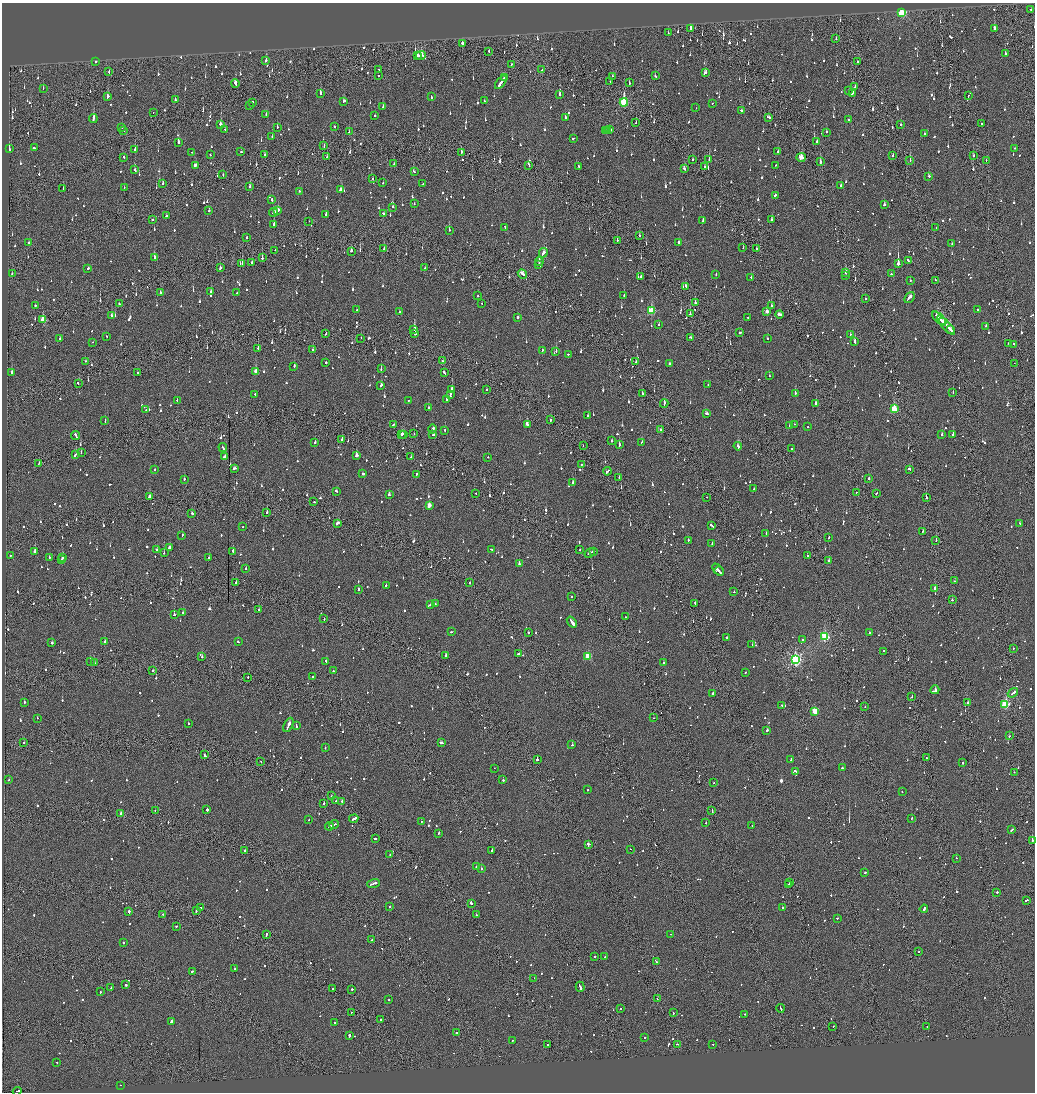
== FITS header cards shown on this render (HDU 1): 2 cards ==
NAXIS1  =                 2065
NAXIS2  =                 2180

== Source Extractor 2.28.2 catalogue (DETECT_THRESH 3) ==
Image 2065 x 2180 px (HDU 1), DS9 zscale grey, zoomed out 1/2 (1 PNG px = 2 x 2 image px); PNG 1037 x 1094 px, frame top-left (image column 1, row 2179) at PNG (2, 3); each listed source drawn as its Kron ellipse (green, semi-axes under 4 px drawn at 4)
Background -0.11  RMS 0.066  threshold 0.199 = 3 sigma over >= 5 px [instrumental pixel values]
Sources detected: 1717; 85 cannot appear on this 1/2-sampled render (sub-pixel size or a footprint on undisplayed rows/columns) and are neither listed nor drawn; of the other 1632, the 500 brightest by FLUX_AUTO listed and drawn (1132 fainter detections omitted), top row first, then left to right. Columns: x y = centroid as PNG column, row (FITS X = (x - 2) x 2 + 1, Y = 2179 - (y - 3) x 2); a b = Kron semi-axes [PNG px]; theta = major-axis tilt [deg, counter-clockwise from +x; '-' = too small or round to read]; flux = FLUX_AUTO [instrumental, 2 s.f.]
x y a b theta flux
1031 9 2 2 - 92
902 12 3 3 - 1500
994 28 3 2 - 300
690 29 3 2 - 350
668 33 2 2 - 97
836 39 2 1 - 100
462 43 2 2 - 91
489 51 3 1 - 65
1005 54 2 2 - 69
417 55 4 2 - 180
421 56 5 3 - 230
266 60 2 2 - 220
96 62 2 2 - 320
857 62 2 2 - 130
511 64 2 2 - 100
378 69 2 1 - 87
542 70 2 1 - 170
109 72 3 1 - 150
705 73 3 2 - 110
379 76 2 2 - 86
612 76 2 1 - 110
655 76 2 2 - 94
505 77 4 2 - 180
501 82 8 2 53 420
610 82 2 1 - 65
235 83 4 2 - 230
629 83 2 2 - 77
855 87 2 2 - 130
43 88 2 2 - 73
848 91 2 2 - 79
320 93 3 2 - 110
852 93 2 2 - 280
560 94 3 2 - 340
968 96 3 1 - 140
108 97 4 2 - 210
431 97 3 2 - 68
175 100 2 2 - 150
344 101 3 2 - 75
484 101 2 2 - 72
253 102 2 2 - 180
624 102 4 3 - 1100
712 104 2 2 - 130
249 105 2 2 - 67
383 106 2 2 - 310
696 108 2 1 - 260
742 111 3 2 - 190
153 112 2 1 - 130
266 114 2 1 - 120
375 116 2 2 - 140
769 117 3 2 - 110
565 118 2 2 - 220
93 119 4 2 - 520
849 120 2 2 - 85
636 123 2 1 - 65
901 124 3 1 - 87
981 124 2 2 - 150
220 125 3 2 - 230
334 126 2 2 - 100
122 127 2 2 - 170
277 127 3 2 - 66
124 130 2 2 - 82
225 130 2 2 - 68
607 130 2 1 - 99
609 130 3 2 - 110
605 131 3 2 - 110
349 132 2 2 - 140
826 132 2 2 - 140
924 134 2 2 - 77
272 137 2 1 - 120
573 138 3 2 - 290
178 142 3 2 - 170
817 142 2 2 - 180
324 146 2 1 - 81
34 148 3 2 - 310
1014 148 2 2 - 95
9 149 3 2 - 280
135 149 2 2 - 120
192 152 2 2 - 78
241 152 2 2 - 72
461 152 4 1 - 120
778 152 2 2 - 170
210 155 2 2 - 100
265 155 2 2 - 72
893 156 3 1 - 83
973 156 2 2 - 68
124 157 3 2 - 68
327 157 3 1 - 190
801 157 5 3 - 240
693 159 2 1 - 75
709 159 3 2 - 170
910 160 3 2 - 220
986 160 2 1 - 79
820 162 2 2 - 240
394 164 2 1 - 85
195 165 3 2 - 130
775 165 2 2 - 72
529 166 3 1 - 340
578 166 2 2 - 110
705 167 2 2 - 97
684 169 3 2 - 71
135 170 2 2 - 88
414 171 3 2 - 120
223 175 2 1 - 64
928 176 3 2 - 72
372 179 2 2 - 69
383 183 2 2 - 220
163 184 2 2 - 120
423 184 2 2 - 110
250 186 3 2 - 83
841 186 2 2 - 160
63 188 2 1 - 76
124 188 2 2 - 79
341 190 3 3 - 230
299 191 2 2 - 87
775 195 2 2 - 84
272 200 2 2 - 210
414 204 2 2 - 110
884 205 3 2 - 81
393 207 2 2 - 260
209 210 2 2 - 100
278 210 3 2 - 350
274 212 4 2 - 140
383 213 2 2 - 86
325 214 3 2 - 130
166 216 2 2 - 120
152 220 2 2 - 77
771 220 3 2 - 170
309 221 2 2 - 71
703 221 3 2 - 74
274 224 3 2 - 160
505 227 3 2 - 90
936 228 2 2 - 97
449 230 2 2 - 82
639 235 2 2 - 73
246 238 2 2 - 110
617 240 2 2 - 76
29 242 2 2 - 72
679 242 2 2 - 120
952 244 2 2 - 83
743 248 2 1 - 72
384 249 2 2 - 97
756 249 2 1 - 200
275 250 2 1 - 110
351 251 3 2 - 81
543 253 5 2 - 150
154 257 3 2 - 150
262 258 2 2 - 97
908 260 3 2 - 240
539 261 4 2 - 190
252 262 2 2 - 96
242 263 2 1 - 100
898 264 3 2 - 2300
539 265 2 2 - 400
88 268 2 2 - 160
220 268 2 2 - 390
425 268 2 2 - 110
12 273 2 2 - 78
845 273 3 2 - 100
522 274 5 2 - 360
891 274 2 2 - 200
716 275 2 2 - 82
846 276 2 2 - 77
641 277 2 2 - 67
751 278 2 2 - 75
936 280 3 2 - 81
910 281 2 2 - 65
686 286 3 2 - 290
211 292 2 2 - 280
160 293 2 2 - 72
237 293 2 2 - 92
624 295 2 2 - 94
478 296 2 2 - 71
909 297 6 2 50 200
865 299 2 2 - 93
481 303 2 1 - 75
695 303 2 2 - 220
119 304 2 2 - 110
35 305 2 2 - 160
771 306 2 2 - 190
357 310 2 2 - 180
978 310 2 2 - 70
651 311 4 3 - 730
767 311 3 2 - 93
399 312 2 2 - 83
690 314 2 2 - 130
780 314 4 2 - 180
111 316 2 2 - 160
518 317 2 2 - 310
748 317 2 1 - 100
939 319 9 2 -46 450
43 320 3 3 - 340
942 321 3 1 - 190
659 324 2 2 - 79
946 325 12 2 -49 550
986 326 2 2 - 94
414 329 3 2 - 520
950 329 3 2 - 250
740 332 3 2 - 170
326 334 3 1 - 80
415 334 2 2 - 270
850 334 2 2 - 70
106 336 2 2 - 160
691 337 3 2 - 120
361 338 2 1 - 110
767 338 2 2 - 96
60 339 2 2 - 98
93 342 2 2 - 71
855 342 4 2 - 400
1009 343 2 2 - 150
1013 344 2 1 - 85
258 348 2 1 - 100
313 350 2 2 - 94
542 351 3 2 - 100
556 351 2 2 - 300
568 354 2 2 - 74
86 361 2 2 - 80
442 361 2 1 - 67
326 362 2 2 - 160
636 362 2 1 - 79
669 363 2 2 - 66
1014 363 2 1 - 150
294 366 3 2 - 130
381 369 3 2 - 79
256 371 3 2 - 180
12 373 3 2 - 220
137 373 2 1 - 68
444 373 4 2 - 230
769 376 2 2 - 90
78 383 2 2 - 92
381 385 3 2 - 140
708 385 2 2 - 85
452 389 2 2 - 340
486 389 2 2 - 65
642 393 2 2 - 86
795 393 2 2 - 410
953 393 2 1 - 120
255 394 2 2 - 100
450 394 3 2 - 330
447 399 3 2 - 100
177 400 2 2 - 68
409 400 2 2 - 76
664 403 4 2 - 320
816 403 2 2 - 100
428 407 2 2 - 74
894 409 4 3 - 550
146 410 2 1 - 180
706 413 3 2 - 99
588 415 2 2 - 78
550 420 2 2 - 220
105 421 3 2 - 110
527 424 3 2 - 320
794 424 2 2 - 190
393 425 3 2 - 110
789 425 2 2 - 97
808 427 2 2 - 110
432 429 4 2 - 240
445 430 2 2 - 98
661 430 3 2 - 73
402 434 2 2 - 110
404 434 2 2 - 140
414 434 2 1 - 69
942 434 2 2 - 100
76 435 4 2 - 140
433 435 3 2 - 92
953 435 2 2 - 240
342 440 3 2 - 550
612 441 2 2 - 290
642 442 3 2 - 130
315 443 2 2 - 230
619 444 3 2 - 200
583 445 2 1 - 150
738 446 4 2 - 320
223 447 4 2 - 150
792 448 2 1 - 200
81 453 2 1 - 93
75 455 3 2 - 150
225 456 3 2 - 410
356 456 3 2 - 460
411 457 2 2 - 120
488 457 2 1 - 77
39 463 3 1 - 100
581 464 2 2 - 89
234 468 3 2 - 120
909 469 2 2 - 87
155 470 2 2 - 100
607 471 4 2 - 170
363 474 2 2 - 570
416 474 3 2 - 220
619 477 3 2 - 89
869 478 2 1 - 260
184 479 2 2 - 110
572 483 2 2 - 250
754 489 2 2 - 100
336 491 3 2 - 97
856 492 2 2 - 100
476 493 2 2 - 65
876 493 2 2 - 66
389 495 3 2 - 120
149 497 3 2 - 230
707 497 2 1 - 170
926 497 2 2 - 230
314 502 2 1 - 75
429 505 3 3 - 180
267 512 2 2 - 230
192 513 2 2 - 84
337 523 3 2 - 200
1020 523 2 2 - 75
712 525 4 2 - 110
243 527 2 2 - 140
923 531 2 2 - 120
766 533 2 2 - 69
182 535 2 2 - 89
829 537 3 2 - 120
688 540 2 2 - 120
936 540 2 1 - 220
712 544 2 2 - 180
169 547 3 2 - 180
157 549 2 2 - 200
491 549 3 2 - 71
580 550 2 1 - 91
35 551 2 2 - 360
594 551 2 2 - 67
233 552 4 2 - 200
164 553 2 2 - 100
590 553 5 2 - 200
10 556 2 1 - 140
807 556 2 2 - 78
49 557 2 2 - 110
63 557 2 2 - 300
209 558 2 2 - 110
62 559 2 2 - 110
829 560 3 2 - 91
519 564 2 2 - 230
246 568 2 2 - 160
718 570 7 2 -48 430
719 571 5 2 - 370
954 581 2 1 - 150
236 583 2 2 - 310
470 583 2 1 - 140
386 585 2 2 - 120
935 588 2 2 - 400
358 589 2 2 - 80
734 592 2 2 - 140
571 596 2 2 - 120
952 600 2 2 - 80
695 603 3 2 - 120
430 604 3 2 - 74
435 604 2 2 - 71
259 609 2 2 - 64
183 613 2 2 - 76
174 615 2 2 - 120
626 617 2 2 - 600
324 618 2 1 - 150
572 622 6 2 -52 1200
451 632 3 2 - 94
528 633 2 2 - 72
869 633 2 2 - 180
727 637 2 2 - 67
825 637 3 3 - 1200
802 640 2 2 - 240
105 641 2 2 - 200
238 642 2 2 - 64
52 643 2 2 - 110
752 645 2 2 - 73
1013 648 2 2 - 74
884 651 2 2 - 160
518 654 3 2 - 110
446 655 3 2 - 230
588 656 3 3 - 460
202 657 2 2 - 100
795 659 4 3 - 2900
90 661 2 1 - 270
326 661 3 2 - 210
94 663 2 2 - 76
664 663 2 2 - 83
153 671 2 2 - 72
333 671 2 2 - 71
745 673 2 2 - 86
313 676 2 2 - 73
248 677 2 2 - 130
935 690 4 2 - 430
713 693 2 2 - 440
1013 693 5 2 - 160
912 697 2 1 - 230
24 702 2 2 - 140
967 702 2 2 - 220
1005 704 3 3 - 1200
782 705 2 2 - 74
865 707 2 1 - 71
815 711 3 3 - 570
37 718 2 1 - 66
653 718 2 1 - 110
188 723 2 2 - 82
288 725 7 2 64 390
296 726 3 2 - 140
767 730 2 2 - 310
1009 736 2 2 - 78
23 743 2 1 - 87
441 743 3 2 - 150
572 745 2 2 - 280
325 748 2 2 - 77
204 755 4 2 - 260
926 758 2 2 - 150
791 759 3 2 - 81
537 760 2 2 - 340
261 761 2 1 - 74
962 763 2 2 - 300
494 768 2 1 - 160
842 768 2 2 - 120
795 771 3 2 - 93
1014 772 2 2 - 130
9 780 2 2 - 73
503 780 2 2 - 210
713 783 2 2 - 66
588 790 2 2 - 81
902 792 2 2 - 78
331 796 2 1 - 180
336 801 2 2 - 67
342 801 2 2 - 81
324 803 3 2 - 100
207 810 2 2 - 450
155 811 2 1 - 130
712 811 4 1 - 120
120 813 2 2 - 120
354 819 4 2 - 160
911 819 3 2 - 94
309 820 2 2 - 70
421 822 2 2 - 84
706 823 2 1 - 250
334 825 5 1 - 160
329 826 4 2 - 180
752 826 2 1 - 79
1012 829 3 2 - 96
438 833 3 2 - 87
375 839 3 2 - 160
1032 840 2 1 - 720
588 844 3 3 - 130
630 849 2 1 - 250
245 850 2 2 - 76
492 850 2 2 - 420
390 855 2 2 - 250
957 858 2 2 - 68
476 867 2 2 - 950
481 869 2 2 - 280
865 872 2 1 - 140
790 882 2 2 - 65
374 883 6 2 18 400
788 885 2 2 - 170
997 892 2 2 - 610
1026 900 3 2 - 150
471 903 3 2 - 550
390 906 2 2 - 99
200 908 2 2 - 98
782 908 2 2 - 100
924 909 4 2 - 230
196 911 2 1 - 91
129 912 3 2 - 210
163 914 2 2 - 66
476 915 2 1 - 87
837 918 2 2 - 81
177 926 2 2 - 87
671 934 3 1 - 120
266 935 4 2 - 120
371 940 2 2 - 67
123 943 2 1 - 180
919 952 2 1 - 72
595 956 2 2 - 290
605 957 2 2 - 74
656 961 3 2 - 220
234 969 2 2 - 190
192 971 3 2 - 88
534 978 2 2 - 74
126 985 2 2 - 250
580 987 5 2 - 310
111 988 2 2 - 90
333 989 3 2 - 380
352 989 2 2 - 180
100 992 2 2 - 65
657 999 2 1 - 77
389 1000 2 2 - 110
780 1008 4 2 - 170
620 1009 2 2 - 89
351 1012 2 1 - 65
673 1013 2 1 - 74
745 1014 2 2 - 75
381 1019 2 2 - 95
171 1021 3 2 - 830
335 1023 2 2 - 150
833 1026 2 2 - 100
927 1027 2 2 - 90
456 1032 2 2 - 75
349 1036 4 2 - 300
645 1037 2 2 - 220
512 1040 2 2 - 110
677 1044 2 2 - 200
713 1044 2 1 - 68
548 1045 2 2 - 1800
57 1062 2 2 - 70
120 1085 2 2 - 200
17 1091 4 2 - 520
At the frame edge (FLAGS 8, measured only in part): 2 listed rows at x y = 1032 840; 17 1091
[1132 fainter detections neither listed nor drawn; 85 sub-pixel or undisplayed-footprint detections neither listed nor drawn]